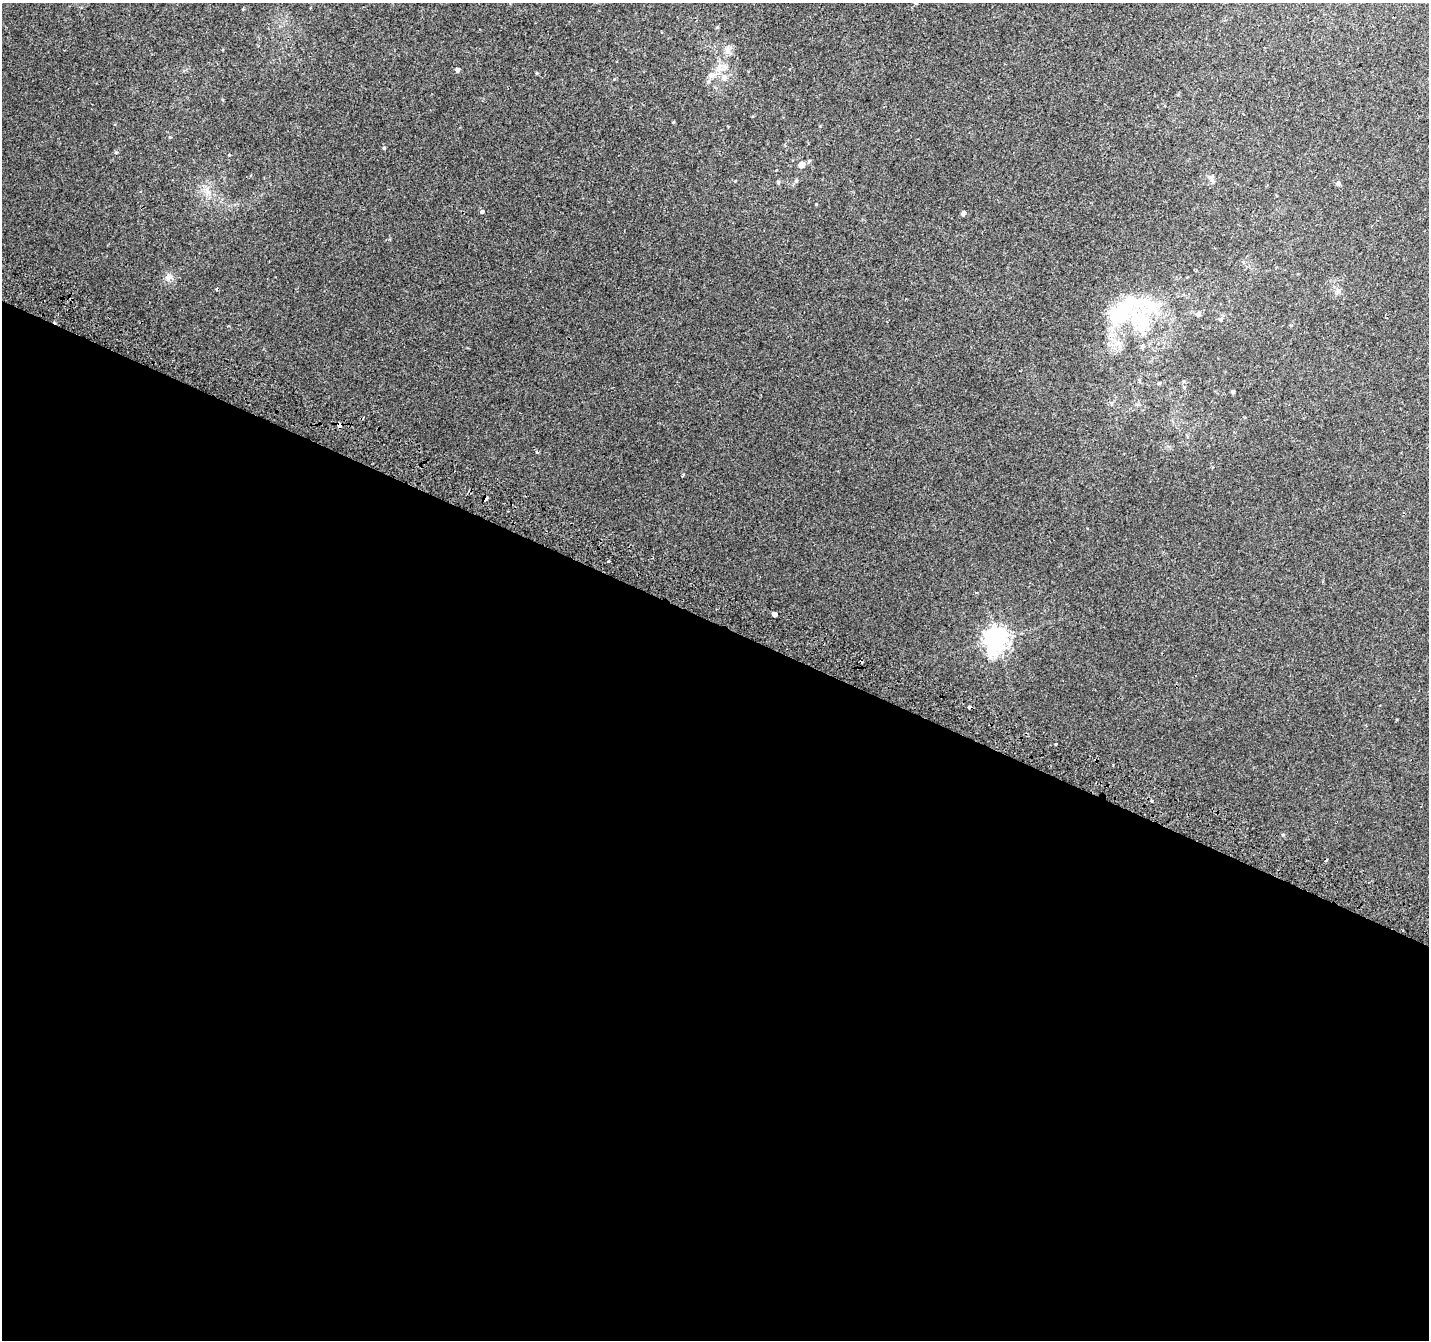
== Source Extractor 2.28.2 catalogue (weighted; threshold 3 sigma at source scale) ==
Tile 14 of 4 x 4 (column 2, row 4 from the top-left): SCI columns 1456-2882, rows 307-1644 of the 5756 x 5897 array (HDU 1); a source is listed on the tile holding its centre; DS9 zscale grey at full resolution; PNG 1431 x 1342 px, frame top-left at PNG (2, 3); no overlay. Shown black and unused: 54% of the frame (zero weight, under 2 of 3 exposures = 2% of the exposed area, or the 3 px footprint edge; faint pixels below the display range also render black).
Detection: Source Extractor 2.28.2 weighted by HDU 2 'WHT'; one run over the whole footprint, this tile lists its part. Background 0.00306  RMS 0.0037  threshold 0.0169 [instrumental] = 3 sigma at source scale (4.5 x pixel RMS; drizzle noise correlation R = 1.50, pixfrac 1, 0.0396/0.0396 arcsec/px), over >= 5 px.
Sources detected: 43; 1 inside a brighter object's white glare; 4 cosmic-ray / hot-pixel residue — not listed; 5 inside a brighter listed object's ellipse — not listed separately; the other 33 listed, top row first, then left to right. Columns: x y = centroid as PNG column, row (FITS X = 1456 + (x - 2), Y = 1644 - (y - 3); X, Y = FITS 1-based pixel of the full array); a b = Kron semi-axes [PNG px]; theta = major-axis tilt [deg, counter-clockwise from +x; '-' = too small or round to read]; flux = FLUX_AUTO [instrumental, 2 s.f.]
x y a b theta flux
916 3 4 4 - 0.5
727 49 13 7 88 1.9
719 68 13 13 - 4
457 70 5 5 - 0.97
673 122 3 3 - 0.31
170 137 4 4 - 0.31
384 148 4 4 - 0.43
229 155 4 3 - 0.27
809 161 6 4 47 0.54
802 165 6 6 - 2.2
1211 177 8 7 - 1.4
796 181 6 5 - 0.6
778 182 4 4 - 0.54
1338 183 6 5 - 0.6
207 191 14 6 -61 2.3
482 211 4 3 - 1.2
963 213 4 4 - 1.2
168 277 11 8 17 2
1119 314 40 24 32 23
1198 314 7 6 - 0.99
1220 319 6 6 - 0.78
1118 343 12 8 24 3
1142 347 6 6 - 0.88
1159 383 4 4 - 0.46
1233 392 4 4 - 0.6
339 425 4 3 - 2.6
537 452 4 3 - 0.45
485 498 4 4 - 2.7
608 561 3 2 - 0.65
774 614 4 4 - 10
996 638 9 8 - 270
1056 744 3 3 - 0.57
1283 835 4 4 - 0.5
Overlapping masked pixels (flux is a lower limit): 2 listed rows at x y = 339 425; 485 498
Isophote crosses this tile's border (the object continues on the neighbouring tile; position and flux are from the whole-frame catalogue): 1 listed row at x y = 916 3
Unlisted compact peaks at least as high as the median listed source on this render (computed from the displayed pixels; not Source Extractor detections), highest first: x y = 816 204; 116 152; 537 73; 735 181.